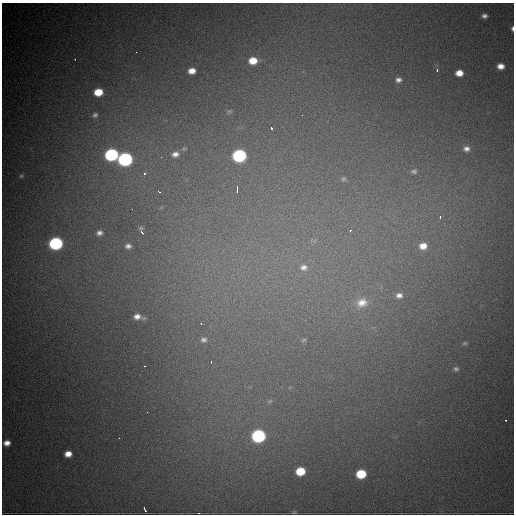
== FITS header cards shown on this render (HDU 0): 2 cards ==
NAXIS1  =                  512
NAXIS2  =                  512

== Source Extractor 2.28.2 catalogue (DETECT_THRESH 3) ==
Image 512 x 512 px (HDU 0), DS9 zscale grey, 1 PNG px = 1 image px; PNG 516 x 516 px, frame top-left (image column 1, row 512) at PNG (2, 3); no overlay
Background 3010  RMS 57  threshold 171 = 3 sigma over >= 5 px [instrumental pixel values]
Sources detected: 60; all 60 listed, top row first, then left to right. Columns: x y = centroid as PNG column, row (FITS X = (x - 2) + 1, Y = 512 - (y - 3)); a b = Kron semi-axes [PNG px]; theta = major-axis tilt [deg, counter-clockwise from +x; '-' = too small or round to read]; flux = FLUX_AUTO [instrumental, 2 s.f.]
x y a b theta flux
484 16 5 4 - 13000
512 28 5 3 - 8800
136 52 3 2 - 5000
75 59 2 2 - 2900
253 61 8 7 - 72000
501 66 6 5 - 31000
437 70 3 3 - 7000
192 71 6 5 - 37000
459 73 6 5 - 44000
398 80 6 5 - 15000
98 92 7 6 - 89000
229 112 8 5 29 7400
95 115 7 6 - 11000
302 115 3 2 - 3400
271 128 4 3 - 12000
184 149 9 6 16 9500
466 149 9 7 11 21000
175 154 11 8 11 31000
111 155 8 7 - 640000
239 156 8 7 - 730000
161 157 4 4 - 4400
125 159 8 7 - 970000
414 171 10 8 16 18000
144 174 3 3 - 12000
21 176 7 5 31 7300
343 179 7 6 - 8700
237 189 8 3 90 13000
159 192 4 2 - 5700
132 209 2 2 - 6500
440 217 3 2 - 15000
141 228 6 4 17 6100
350 231 3 3 - 17000
99 233 8 7 - 18000
142 233 5 3 - 7100
56 243 8 7 - 740000
128 246 7 5 0 15000
423 246 9 7 4 43000
304 267 11 9 4 26000
399 295 9 7 7 20000
362 303 18 14 15 76000
137 316 8 6 -5 25000
201 324 3 2 - 5100
204 340 10 8 13 20000
304 340 8 5 27 6800
465 343 7 5 15 6200
211 362 3 3 - 5400
145 366 3 2 - 6300
456 369 7 7 - 11000
270 401 7 4 44 6500
147 412 3 2 - 3800
506 420 2 2 - 11000
258 436 8 7 - 800000
119 438 2 2 - 2600
7 443 7 6 - 29000
68 454 6 5 - 37000
300 471 7 6 - 120000
361 474 7 6 - 160000
144 509 5 2 - 12000
198 513 2 2 - 2600
294 513 7 3 1 5300
At the frame edge (FLAGS 8, measured only in part): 2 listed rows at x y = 512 28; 198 513